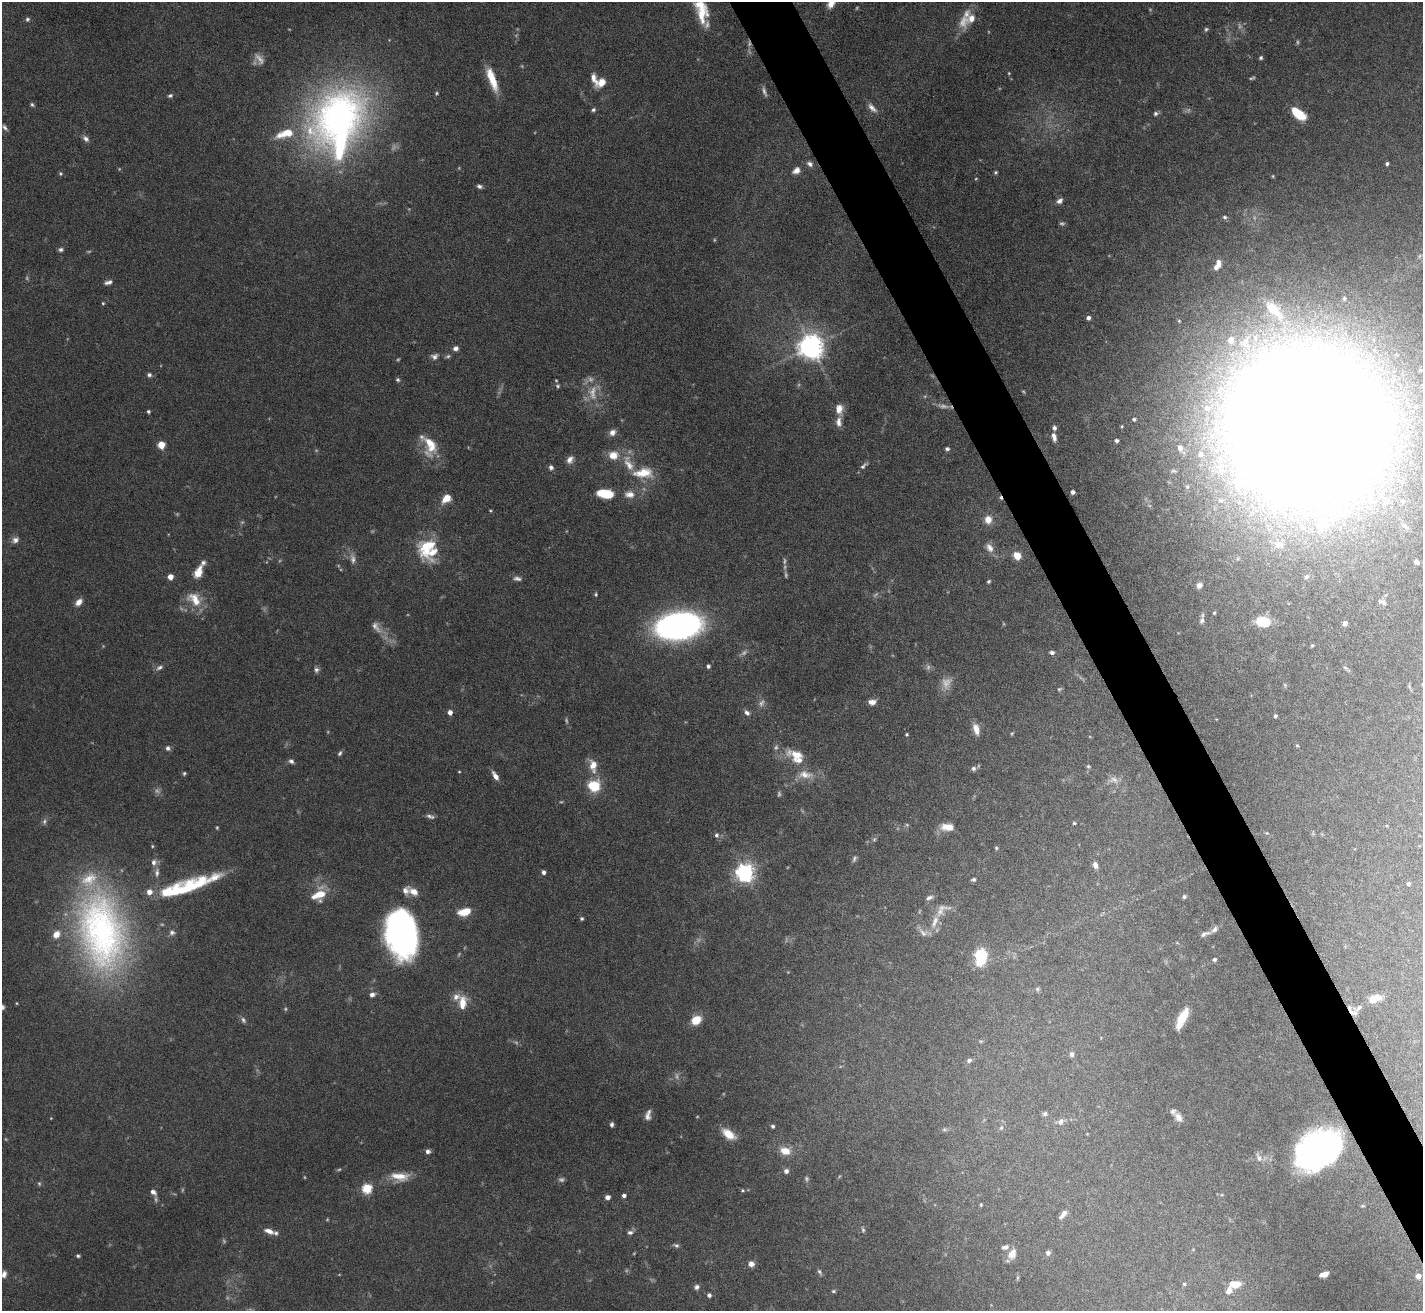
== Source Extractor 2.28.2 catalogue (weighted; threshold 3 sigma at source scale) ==
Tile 6 of 4 x 4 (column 2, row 2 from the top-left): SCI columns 1422-2842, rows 2769-4077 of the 5684 x 5672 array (HDU 1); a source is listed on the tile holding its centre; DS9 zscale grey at full resolution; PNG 1425 x 1313 px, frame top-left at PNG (2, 2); no overlay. Shown black and unused: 4% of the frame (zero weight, under 5 of 10 exposures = <1% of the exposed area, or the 3 px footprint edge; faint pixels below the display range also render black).
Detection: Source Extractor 2.28.2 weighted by HDU 2 'WHT'; one run over the whole footprint, this tile lists its part. Background 0.0863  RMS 0.0026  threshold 0.0107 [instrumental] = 3 sigma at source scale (4.09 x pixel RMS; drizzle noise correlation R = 1.36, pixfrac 0.8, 0.05/0.05 arcsec/px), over >= 5 px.
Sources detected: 292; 65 too faint to see at this stretch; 1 inside a brighter object's white glare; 2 cosmic-ray / hot-pixel residue — not listed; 27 inside a brighter listed object's ellipse — not listed separately; the other 197 listed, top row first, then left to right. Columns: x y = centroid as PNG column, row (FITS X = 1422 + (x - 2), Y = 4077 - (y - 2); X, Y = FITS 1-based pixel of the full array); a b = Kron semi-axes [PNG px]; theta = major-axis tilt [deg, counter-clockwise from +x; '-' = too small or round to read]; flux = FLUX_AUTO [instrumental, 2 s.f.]
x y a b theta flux
831 4 10 7 44 2
702 14 21 14 81 5.8
971 18 11 9 76 2.1
27 19 6 6 - 0.53
1261 58 5 4 - 0.45
593 78 15 6 -72 2
492 79 27 8 -70 6.2
601 82 11 7 47 3
764 91 13 4 -73 0.84
170 96 7 5 22 0.56
32 104 6 5 - 0.45
872 108 15 7 -46 1.6
593 110 5 4 - 0.51
1156 113 6 5 - 0.6
1299 114 13 9 -28 6.1
338 122 87 63 73 110
5 128 9 4 -51 0.71
86 139 9 6 -46 1
810 164 8 6 -30 0.97
1387 164 4 3 - 0.49
796 170 10 8 32 1.4
996 172 4 4 - 0.36
60 173 5 5 - 0.38
1273 176 4 4 - 0.22
479 186 7 5 -16 0.68
1059 201 8 6 35 0.99
1225 217 6 5 - 0.51
61 249 6 5 - 0.59
1217 265 13 6 63 2
108 282 9 5 16 0.95
1344 298 4 4 - 0.47
103 303 4 4 - 0.29
1273 309 31 13 -46 9.5
1088 318 4 4 - 0.83
1231 340 9 8 - 2.7
811 346 8 7 - 290
455 348 6 5 - 1.1
434 356 10 8 16 1.1
149 375 6 6 - 0.6
398 380 6 5 - 0.45
556 380 4 3 - 0.22
558 386 5 5 - 0.44
839 409 13 9 -90 2.3
148 411 3 3 - 0.43
1134 419 4 4 - 0.51
1305 424 106 103 -20 1400
1122 426 4 3 - 0.25
1054 428 5 5 - 0.77
612 432 8 7 - 1.4
1054 437 10 5 -77 1.4
1116 441 4 4 - 0.67
430 444 30 16 -81 6.7
161 445 5 5 - 8.8
1180 448 10 8 -69 1.4
947 449 5 4 - 0.58
1201 454 8 8 - 1.2
613 455 13 11 5 3.3
570 460 10 7 57 1.4
864 466 13 5 41 0.78
551 467 6 6 - 0.79
643 473 25 12 4 5.8
1073 492 4 4 - 0.85
605 494 15 8 -9 7.4
629 494 14 10 -4 2.2
446 498 9 7 43 3.8
1220 500 9 6 -30 1.1
1403 501 8 7 - 1.1
490 510 5 3 - 0.25
988 519 6 5 - 3.7
1404 526 15 7 -33 1.5
15 540 9 7 28 1.2
1279 544 12 8 12 1.5
427 546 21 14 50 11
989 548 13 8 -56 1.6
1017 556 7 6 - 3.7
353 559 15 8 -77 1.5
1416 562 5 4 - 0.65
198 572 16 8 67 3.2
170 577 4 4 - 2.5
1306 577 6 5 - 0.49
988 581 5 4 - 0.4
1199 585 7 7 - 1.3
596 594 6 4 -88 0.35
194 599 24 16 -43 5.5
79 602 9 6 46 1.8
1384 603 8 5 -50 0.69
1214 613 4 3 - 0.31
1202 620 9 6 67 0.84
1263 621 17 12 -11 5.1
1345 623 4 4 - 0.69
678 626 31 18 10 110
1312 645 4 4 - 0.28
1052 652 6 5 - 0.67
708 666 5 4 - 0.57
159 667 10 6 23 0.87
1345 668 6 4 -30 0.41
316 670 7 6 - 0.73
872 702 8 6 3 1.7
450 712 5 4 - 1.5
747 713 8 6 -47 0.93
1275 716 4 4 - 0.43
976 729 13 7 -73 2.5
1012 733 5 4 - 0.28
907 734 4 4 - 0.34
1297 745 5 3 - 0.25
168 748 7 6 - 0.79
340 753 7 5 57 0.54
797 755 25 11 -12 4.9
291 761 6 6 - 0.77
593 765 17 9 -83 3.2
1088 766 6 4 -88 0.38
973 768 7 6 - 0.72
459 772 4 3 - 0.19
184 773 5 4 - 0.37
805 775 23 11 -8 3.9
495 776 11 5 -58 1.6
594 786 7 7 - 13
430 816 11 5 -18 0.82
1074 823 4 4 - 0.29
907 825 6 4 -19 0.3
947 827 16 8 -2 2.9
1267 833 5 4 - 0.27
716 835 6 5 - 0.59
874 839 7 5 68 0.49
996 848 5 4 - 0.33
1095 865 7 5 -64 1.3
543 872 4 4 - 0.93
745 872 7 6 - 130
157 873 14 7 84 1.6
973 879 6 4 19 0.46
1408 883 4 4 - 0.49
180 889 70 18 17 22
413 892 13 8 -37 2.2
319 895 20 12 24 5.3
929 897 9 5 18 0.81
1184 897 4 4 - 0.49
465 912 13 7 14 5.2
582 918 4 4 - 0.41
935 922 23 9 70 3.4
102 931 105 58 -79 100
172 932 8 7 - 0.86
402 933 43 27 -82 78
1205 934 15 5 19 0.95
981 955 8 6 85 33
1214 959 5 4 - 0.51
1037 989 6 6 - 0.46
372 994 8 6 21 1
1375 998 11 6 21 4.6
462 1003 18 10 88 3.7
1359 1008 21 7 33 1.8
1182 1018 20 9 60 5.8
243 1020 9 6 -70 0.73
696 1020 9 7 37 5.1
1072 1054 6 6 - 0.86
969 1060 7 5 20 0.66
1045 1114 7 5 18 0.68
648 1115 11 6 78 1.3
1178 1117 13 7 -57 1.7
1061 1121 9 7 55 1.2
612 1124 5 4 - 0.61
773 1126 4 4 - 0.51
1001 1128 6 4 43 0.36
944 1130 6 4 0 0.43
729 1134 15 8 -36 4.4
1318 1150 43 30 31 65
428 1151 6 5 - 0.81
785 1151 11 8 -15 3.5
1259 1157 15 7 -66 1.3
786 1171 6 5 - 0.92
400 1176 24 10 -6 4.2
39 1184 6 5 - 0.37
367 1188 5 5 - 19
742 1190 6 5 - 0.38
153 1192 8 5 -42 1
624 1195 4 4 - 0.8
608 1197 4 4 - 1.3
981 1205 4 3 - 0.27
1063 1214 12 5 51 1.3
863 1230 6 4 -74 0.42
269 1231 12 6 -21 1.8
630 1232 8 6 2 0.8
676 1245 8 5 -24 0.59
1005 1247 10 6 14 0.97
1048 1253 6 6 - 0.74
1012 1254 14 9 64 2.1
78 1256 4 4 - 0.42
751 1264 7 7 - 1.5
819 1272 9 5 -58 0.59
4 1274 8 6 76 1
1324 1274 7 4 21 2
1418 1276 5 5 - 1.8
1184 1284 5 5 - 0.37
1235 1284 12 7 3 3.6
697 1287 8 7 - 0.88
1229 1290 9 7 57 1.5
833 1291 6 4 1 0.39
709 1295 6 5 - 0.72
Overlapping masked pixels (flux is a lower limit): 2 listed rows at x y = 1359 1008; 1318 1150
Isophote crosses this tile's border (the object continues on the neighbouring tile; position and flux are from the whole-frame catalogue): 5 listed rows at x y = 831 4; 702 14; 338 122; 1305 424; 4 1274